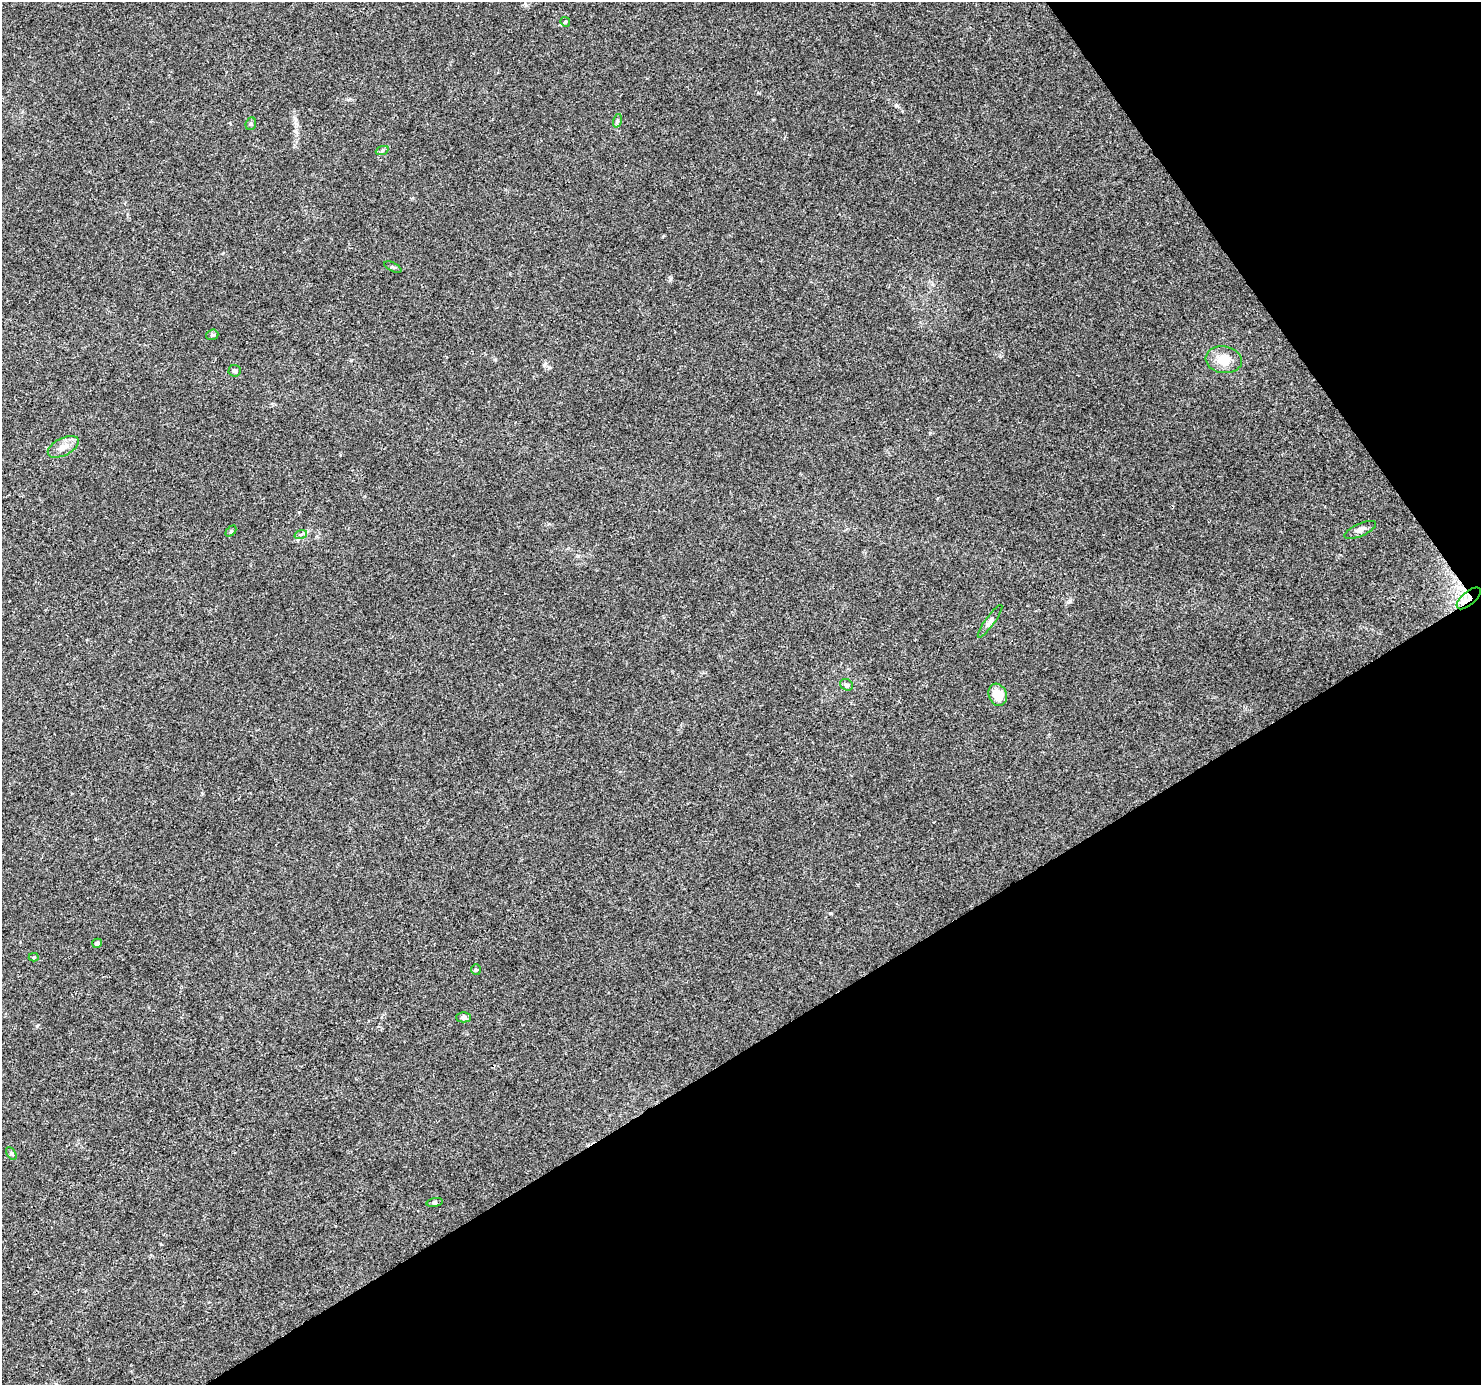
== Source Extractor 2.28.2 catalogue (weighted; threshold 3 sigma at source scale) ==
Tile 12 of 4 x 4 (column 4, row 3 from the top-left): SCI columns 4443-5921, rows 1569-2951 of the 5921 x 5841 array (HDU 1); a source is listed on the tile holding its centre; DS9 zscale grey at full resolution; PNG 1483 x 1387 px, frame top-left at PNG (2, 2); each listed source drawn as its Kron ellipse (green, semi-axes under 4 px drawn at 4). Shown black and unused: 31% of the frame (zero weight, under 3 of 4 exposures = <1% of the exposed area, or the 3 px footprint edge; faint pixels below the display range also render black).
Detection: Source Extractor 2.28.2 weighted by HDU 2 'WHT'; one run over the whole footprint, this tile lists its part. Background 0.0778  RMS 0.0047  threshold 0.0213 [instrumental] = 3 sigma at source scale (4.5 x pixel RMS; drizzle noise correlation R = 1.50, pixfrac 1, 0.0396/0.0396 arcsec/px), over >= 5 px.
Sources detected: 22; all 22 listed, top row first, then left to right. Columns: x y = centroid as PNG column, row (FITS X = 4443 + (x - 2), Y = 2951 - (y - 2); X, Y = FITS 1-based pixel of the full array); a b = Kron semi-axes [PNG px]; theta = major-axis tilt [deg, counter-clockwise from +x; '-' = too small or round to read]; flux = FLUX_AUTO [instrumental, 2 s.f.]
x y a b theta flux
565 22 5 4 - 0.63
617 121 7 4 72 0.81
251 124 6 5 - 0.91
382 151 7 4 20 0.72
393 267 9 4 -25 0.86
212 335 6 5 - 0.87
1224 360 18 13 -8 7.6
235 371 6 5 - 1.1
63 447 17 8 28 4.2
1360 530 17 6 24 2.2
231 531 6 4 46 0.64
301 534 6 4 18 0.83
1469 598 15 6 41 4
990 621 20 4 54 2.1
847 685 7 5 -29 1
998 695 11 9 -70 7.5
97 943 5 4 - 1.6
34 957 5 4 - 0.51
476 970 5 4 - 0.73
463 1017 7 5 0 1.2
11 1153 7 4 -59 0.75
435 1203 8 4 8 0.78
Overlapping masked pixels (flux is a lower limit): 1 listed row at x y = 1469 598
Unlisted compact peaks at least as high as the median listed source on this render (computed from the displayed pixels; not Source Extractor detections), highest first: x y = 896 105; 830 913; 37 1026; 549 367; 670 279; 495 360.